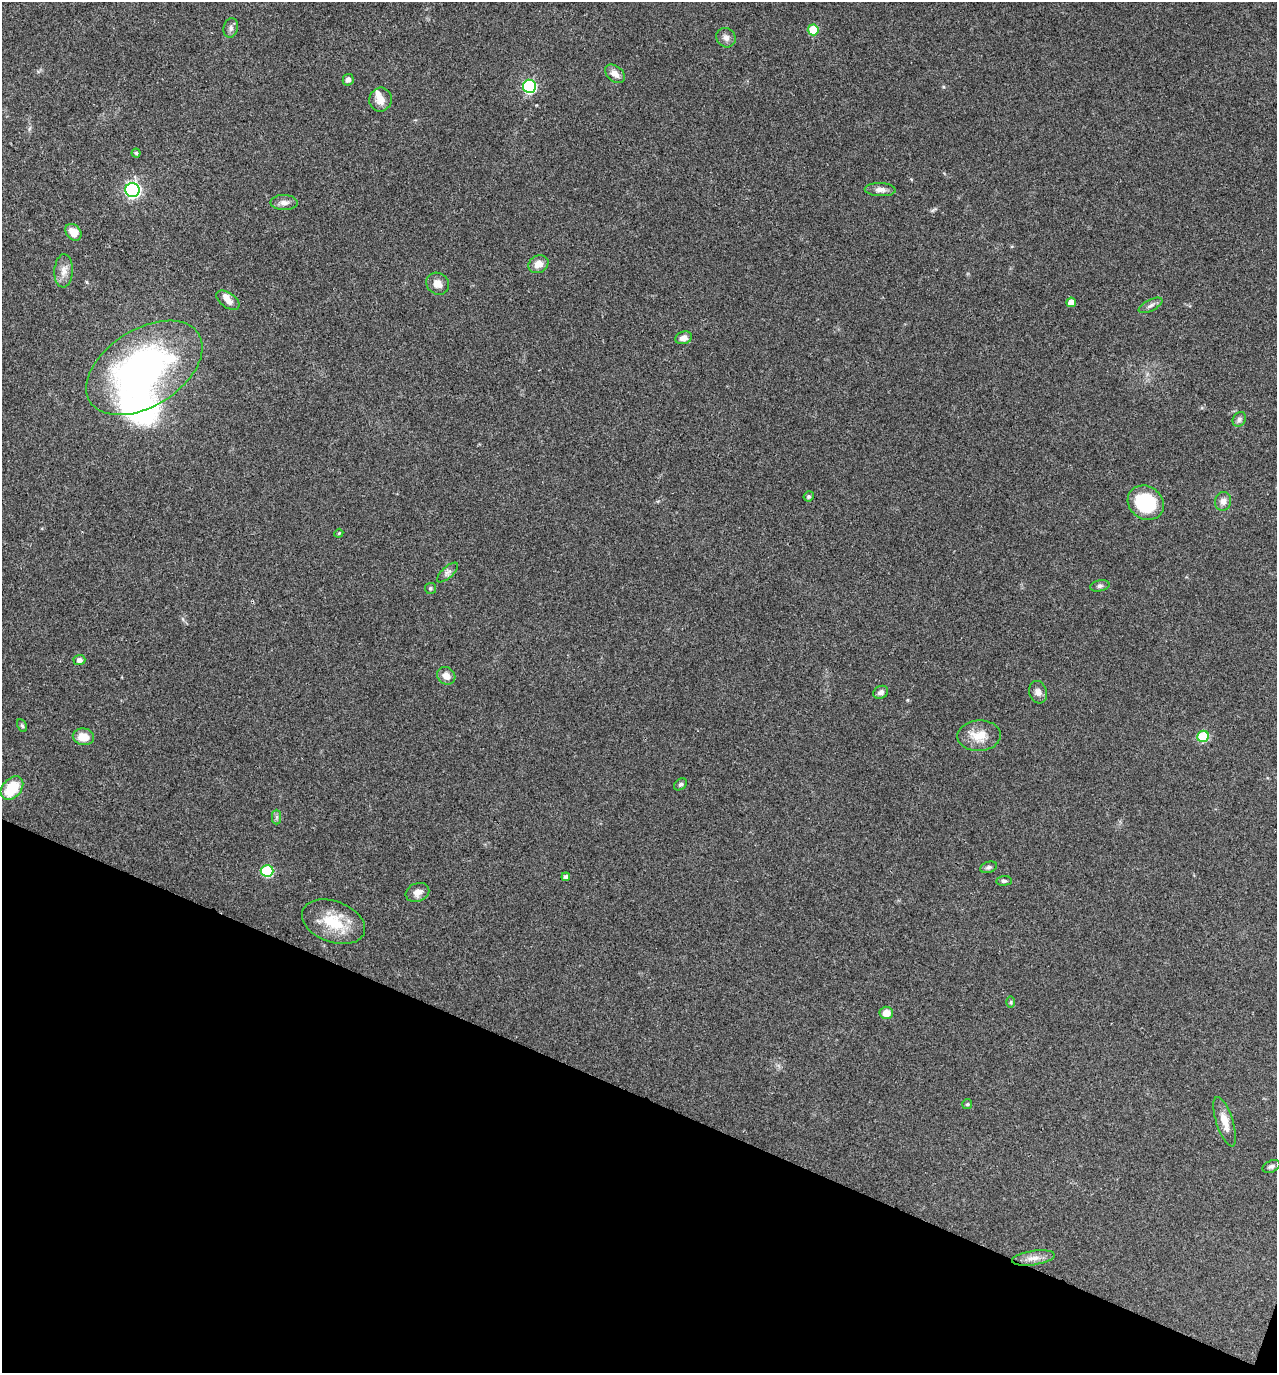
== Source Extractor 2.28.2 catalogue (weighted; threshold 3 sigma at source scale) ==
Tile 15 of 4 x 4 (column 3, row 4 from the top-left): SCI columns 2686-3960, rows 7-1377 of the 5504 x 5492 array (HDU 1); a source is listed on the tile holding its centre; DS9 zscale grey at full resolution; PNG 1279 x 1375 px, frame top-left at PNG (2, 2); each listed source drawn as its Kron ellipse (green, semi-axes under 4 px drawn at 4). Shown black and unused: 20% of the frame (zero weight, under 3 of 4 exposures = <1% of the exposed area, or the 3 px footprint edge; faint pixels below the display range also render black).
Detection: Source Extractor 2.28.2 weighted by HDU 2 'WHT'; one run over the whole footprint, this tile lists its part. Background 0.0934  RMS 0.006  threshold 0.0269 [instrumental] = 3 sigma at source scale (4.5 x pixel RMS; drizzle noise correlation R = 1.50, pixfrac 1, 0.05/0.05 arcsec/px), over >= 5 px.
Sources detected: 54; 1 inside a brighter object's white glare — neither listed nor drawn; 2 inside a brighter listed object's ellipse — not listed separately; the other 51 listed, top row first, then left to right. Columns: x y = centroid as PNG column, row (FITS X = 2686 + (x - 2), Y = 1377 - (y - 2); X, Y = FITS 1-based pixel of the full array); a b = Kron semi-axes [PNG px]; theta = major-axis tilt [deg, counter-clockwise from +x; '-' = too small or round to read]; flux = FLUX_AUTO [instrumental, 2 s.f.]
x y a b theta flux
231 28 10 7 75 2.2
813 30 5 5 - 19
726 38 10 9 - 2.8
615 74 11 7 -39 4.1
348 80 6 5 - 2.1
529 86 6 6 - 85
380 99 12 11 - 5.6
136 153 4 4 - 0.96
132 190 7 7 - 160
880 190 15 6 -2 3.2
284 203 13 7 -1 3.1
73 232 9 7 -51 7.5
538 264 10 8 26 5.2
64 271 17 9 87 4.8
438 284 12 10 -37 4.6
228 300 13 7 -35 3.9
1071 302 5 5 - 5.5
1151 305 13 5 27 2.3
683 338 8 6 15 3.7
144 368 64 38 32 180
1239 419 8 6 58 1.7
809 496 5 5 - 1.1
1223 501 9 8 - 3.1
1146 503 19 16 -37 36
339 533 4 3 - 0.54
447 573 13 5 42 2.2
1100 586 10 5 11 1.6
430 588 5 5 - 1
79 660 6 5 - 2.4
446 676 10 8 -36 4.8
881 692 8 6 29 2.2
1038 692 11 9 -74 2.9
22 726 6 4 -62 1
979 736 22 15 3 11
1203 736 6 5 - 31
83 737 11 8 -12 7.6
680 784 7 5 38 1.2
12 788 13 9 48 20
277 817 7 4 90 1.3
989 867 9 5 18 1.4
267 871 6 5 - 41
566 877 4 4 - 2
1004 881 8 4 5 1.2
417 892 12 9 21 4.2
333 922 33 20 -20 21
1011 1002 6 4 89 0.73
886 1013 7 6 - 6.4
967 1104 5 5 - 0.76
1225 1122 26 8 -72 7.5
1271 1166 9 5 21 1.6
1033 1258 22 7 8 5